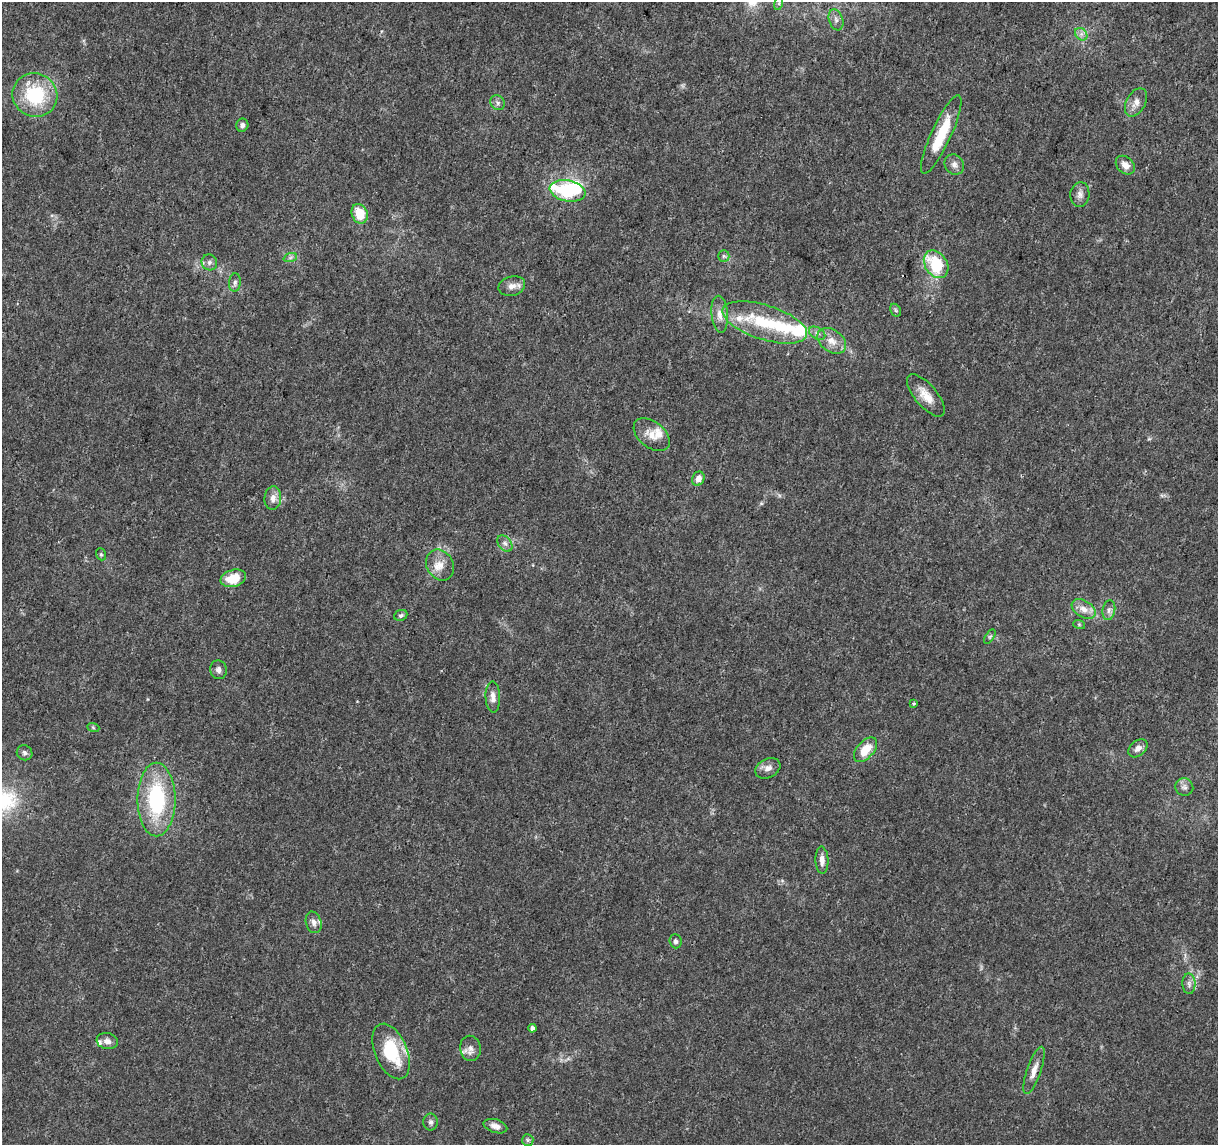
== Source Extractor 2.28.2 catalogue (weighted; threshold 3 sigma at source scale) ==
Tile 10 of 4 x 4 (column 2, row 3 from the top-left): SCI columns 1219-2434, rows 1372-2514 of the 4875 x 5084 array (HDU 1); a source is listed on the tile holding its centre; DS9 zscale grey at full resolution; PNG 1220 x 1147 px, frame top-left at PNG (2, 2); each listed source drawn as its Kron ellipse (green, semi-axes under 4 px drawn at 4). Shown black and unused: <1% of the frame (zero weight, under 3 of 5 exposures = <1% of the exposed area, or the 3 px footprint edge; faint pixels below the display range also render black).
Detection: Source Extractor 2.28.2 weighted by HDU 2 'WHT'; one run over the whole footprint, this tile lists its part. Background 0.007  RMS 0.0012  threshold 0.00538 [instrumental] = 3 sigma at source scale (4.5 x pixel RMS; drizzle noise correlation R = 1.50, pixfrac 1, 0.0396/0.0396 arcsec/px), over >= 5 px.
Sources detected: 67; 1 inside a brighter object's white glare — neither listed nor drawn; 7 inside a brighter listed object's ellipse — not listed separately; the other 59 listed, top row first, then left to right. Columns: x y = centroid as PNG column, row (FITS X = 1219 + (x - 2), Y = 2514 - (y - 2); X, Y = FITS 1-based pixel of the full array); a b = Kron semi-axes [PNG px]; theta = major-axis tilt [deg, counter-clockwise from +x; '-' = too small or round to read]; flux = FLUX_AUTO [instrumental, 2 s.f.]
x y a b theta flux
779 3 7 4 72 0.25
836 20 11 7 -72 0.49
1081 34 7 5 -46 0.38
35 95 23 21 -29 7.5
1136 102 15 9 61 0.96
498 103 8 6 -49 0.41
242 125 6 6 - 0.4
941 135 43 10 65 4.7
954 164 11 9 -57 0.6
1125 165 11 8 -44 0.94
568 191 18 10 -11 11
1080 194 12 9 85 0.67
360 214 10 8 -69 2.6
724 256 6 5 - 0.21
290 258 7 4 19 0.26
209 262 8 7 - 0.41
936 264 15 11 -56 6.4
235 282 9 6 85 0.36
512 286 13 9 15 0.85
896 310 7 5 -60 0.22
720 314 18 8 -85 1.1
765 322 44 17 -18 6.1
817 333 9 5 -30 0.42
832 341 16 11 -36 1.4
926 395 26 11 -50 1.8
652 435 20 13 -39 1.6
698 479 7 6 - 0.82
273 498 12 8 85 0.8
505 543 9 6 -49 0.44
101 554 6 5 - 0.19
440 565 16 13 -58 1.4
233 578 13 8 16 2.8
1084 609 13 8 -32 1
1109 610 10 6 80 0.45
401 615 7 5 24 0.24
1079 624 6 4 -19 0.16
990 637 8 4 56 0.2
218 670 9 8 - 0.52
493 697 15 7 -88 0.77
913 703 4 3 - 0.16
93 727 6 4 -20 0.17
1138 748 11 7 39 0.7
865 750 15 8 49 2.3
25 753 8 7 - 0.34
768 768 13 9 27 0.81
1184 787 9 8 - 0.52
156 800 37 19 -90 12
822 860 13 6 -87 0.75
314 922 11 7 -73 0.67
675 941 7 6 - 0.31
1189 984 10 6 -89 0.49
532 1028 4 4 - 0.39
107 1041 10 8 -11 0.69
470 1048 13 10 -80 0.8
391 1051 29 16 -67 6.7
1034 1070 25 7 71 1.1
431 1122 8 7 - 0.37
495 1126 12 6 -17 0.69
528 1140 6 5 - 0.25